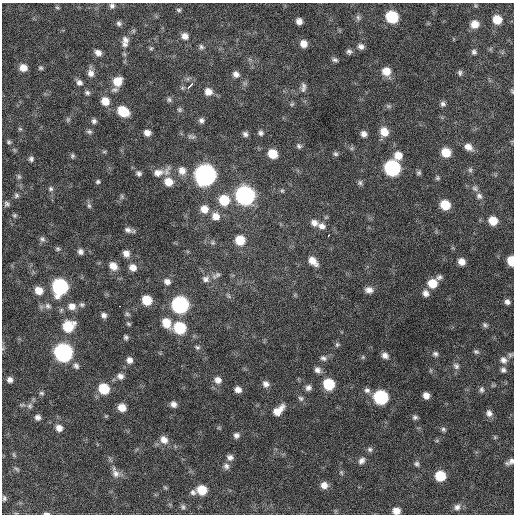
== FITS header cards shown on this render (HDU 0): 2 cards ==
NAXIS1  =                  512 / Axis length
NAXIS2  =                  512 / Axis length

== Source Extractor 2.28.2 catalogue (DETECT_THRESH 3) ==
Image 512 x 512 px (HDU 0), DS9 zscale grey, 1 PNG px = 1 image px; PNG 516 x 516 px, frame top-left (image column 1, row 512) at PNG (2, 3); no overlay
Background 641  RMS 19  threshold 58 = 3 sigma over >= 5 px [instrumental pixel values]
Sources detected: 193; all 193 listed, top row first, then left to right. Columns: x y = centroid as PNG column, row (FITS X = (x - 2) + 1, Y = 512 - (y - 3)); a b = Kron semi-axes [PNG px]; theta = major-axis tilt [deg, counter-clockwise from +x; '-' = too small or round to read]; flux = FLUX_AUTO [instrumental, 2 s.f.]
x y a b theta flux
112 6 6 6 - 3600
476 6 6 4 -71 1500
57 7 6 4 -3 1700
179 10 6 4 -15 2200
358 17 8 6 -73 3600
392 17 8 8 - 73000
497 20 7 7 - 23000
299 21 6 5 - 7800
119 23 6 6 - 3300
475 24 8 8 - 14000
185 36 8 7 - 7700
125 40 9 8 - 6300
125 44 8 6 -22 4000
303 44 7 7 - 11000
361 46 8 7 - 5500
201 47 7 6 - 3200
151 48 6 5 - 1700
349 52 7 7 - 3700
474 52 8 6 -69 3600
98 53 7 6 - 6800
335 60 8 5 -16 3100
23 68 8 7 - 12000
41 68 6 6 - 2300
386 71 9 8 - 17000
91 73 9 8 - 7400
460 73 7 6 - 3100
236 74 8 7 - 6200
117 81 9 8 - 20000
79 82 8 7 - 5200
190 86 8 3 48 11000
303 87 14 7 87 5700
115 90 9 6 11 4100
512 91 7 3 -55 1500
208 92 9 8 - 10000
87 93 7 6 - 3200
169 100 7 5 -87 2700
105 101 9 8 - 16000
292 104 7 4 25 2000
443 104 7 6 - 3700
388 106 7 6 - 2700
179 110 6 6 - 2400
123 111 9 7 -34 39000
68 119 7 5 -71 2400
201 120 7 7 - 4100
94 121 6 6 - 3700
20 129 6 5 - 2000
89 131 8 6 -10 3000
384 132 10 9 - 16000
147 133 6 5 - 7700
261 133 7 6 - 3600
245 134 6 5 - 4000
364 134 7 6 - 6100
193 137 9 7 -27 3300
9 142 6 5 - 2300
299 146 7 6 - 3000
468 147 11 8 -29 9700
104 152 6 4 1 1700
446 152 8 7 - 24000
272 154 8 7 - 24000
336 154 6 6 - 2700
398 155 9 9 - 14000
72 156 7 5 67 2400
31 159 7 6 - 3500
392 168 9 9 - 240000
470 170 7 6 - 2900
182 171 10 9 - 10000
138 173 7 6 - 3700
158 173 15 10 11 13000
419 173 6 5 - 2600
205 175 10 9 - 890000
19 177 7 6 - 2700
437 178 6 6 - 2300
98 182 5 5 - 2300
168 182 10 9 - 18000
360 183 7 6 - 2900
475 188 10 7 -29 4600
51 189 7 7 - 3300
282 191 5 5 - 1800
16 195 7 6 - 3100
245 195 10 9 - 500000
122 196 7 5 -60 2100
479 196 9 8 - 5300
224 200 10 9 - 37000
7 204 7 6 - 3500
445 205 8 7 - 33000
89 206 7 5 -74 3100
204 209 9 9 - 13000
14 215 6 6 - 2400
215 216 9 9 - 12000
493 221 8 8 - 21000
314 223 9 8 - 7500
322 226 11 8 -19 7300
128 230 10 6 -21 5300
328 235 3 3 - 4900
42 239 8 7 - 3700
240 240 8 8 - 30000
213 243 7 7 - 2700
57 249 6 6 - 2300
80 252 7 6 - 4900
126 253 8 7 - 8200
313 261 11 7 -45 13000
511 261 7 5 -85 29000
461 262 7 6 - 10000
113 266 9 7 -48 11000
133 267 9 8 - 10000
216 275 14 6 31 5000
439 277 9 6 26 3900
206 279 10 9 - 6600
167 282 8 8 - 6400
432 283 9 8 - 22000
60 287 9 9 - 240000
39 290 8 7 - 15000
369 290 10 7 -6 8000
426 293 8 7 - 6800
229 296 9 4 -60 2400
147 300 8 7 - 31000
507 302 6 6 - 4500
82 304 7 6 - 3300
180 305 9 9 - 320000
48 306 8 8 - 4700
72 306 10 9 - 10000
119 306 2 2 - 4900
61 310 6 5 - 2500
127 314 7 5 -17 2600
104 315 7 6 - 4600
166 323 11 8 -63 21000
128 324 7 4 -40 2000
485 325 7 5 -45 2800
68 326 10 9 - 43000
180 328 9 8 - 73000
126 337 6 5 - 2700
337 344 7 6 - 2600
197 347 6 5 - 2600
63 352 9 9 - 430000
476 352 7 6 - 2700
435 354 7 6 - 3500
385 355 8 6 -39 6700
510 355 8 6 14 2700
363 357 6 5 - 1900
323 358 10 7 -21 4600
129 360 7 7 - 6600
503 360 9 8 - 6600
76 366 9 7 -56 4400
456 366 9 8 - 4600
317 370 9 7 -47 6100
503 370 7 7 - 3900
120 376 9 7 -27 6200
10 380 6 6 - 5700
218 380 9 8 - 8100
266 384 9 8 - 6500
329 384 8 8 - 53000
308 388 8 7 - 5500
104 389 9 8 - 42000
238 390 7 6 - 7600
367 390 8 7 - 4700
482 390 8 6 87 3200
41 393 7 5 -3 2600
426 396 6 5 - 8100
381 397 9 8 - 150000
301 398 8 6 -43 3400
174 404 7 6 - 6000
30 406 8 7 - 4000
122 407 7 6 - 15000
278 411 13 8 59 19000
489 413 8 8 - 6200
106 416 5 4 - 1400
38 417 6 6 - 4700
415 417 6 5 - 3100
59 428 8 7 - 8400
219 428 6 4 -18 1500
443 429 7 5 -45 2600
236 435 7 7 - 4800
164 440 10 9 - 11000
370 449 7 6 - 3200
14 455 8 3 -60 1900
230 457 8 7 - 5300
362 461 9 7 46 5500
510 462 10 5 33 5300
417 464 7 6 - 3100
226 466 9 8 - 4900
17 469 8 4 -28 2200
341 472 7 4 -59 2100
115 473 16 9 -62 9700
440 476 8 7 - 40000
324 485 8 7 - 9300
165 487 6 4 -20 1600
202 490 8 8 - 27000
193 492 8 7 - 4500
4 498 7 5 -76 2800
183 507 8 6 -70 3200
457 507 9 8 - 5800
396 511 7 6 - 11000
46 513 8 3 -4 2600
At the frame edge (FLAGS 8, measured only in part): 5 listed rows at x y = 512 91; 511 261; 510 462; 396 511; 46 513